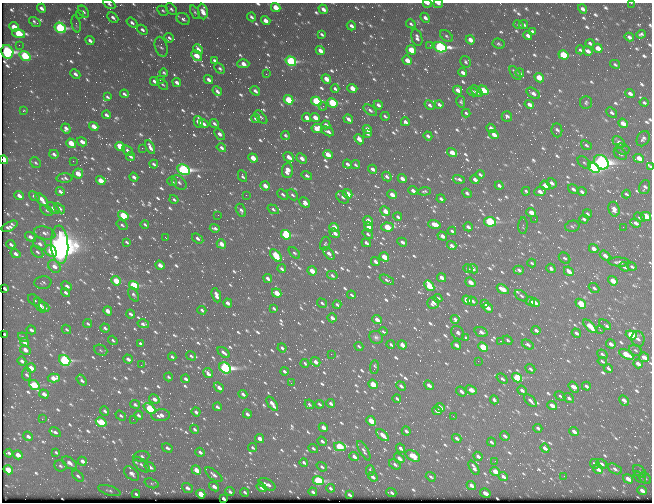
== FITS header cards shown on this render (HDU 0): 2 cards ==
NAXIS1  =                  650 / Width of table row in bytes
NAXIS2  =                  500 / Number of rows in table

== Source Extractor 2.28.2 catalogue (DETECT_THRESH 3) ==
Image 650 x 500 px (HDU 0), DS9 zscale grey, 1 PNG px = 1 image px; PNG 654 x 504 px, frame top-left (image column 1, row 500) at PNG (2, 3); each listed source drawn as its Kron ellipse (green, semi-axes under 4 px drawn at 4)
Background 391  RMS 2.2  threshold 6.45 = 3 sigma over >= 5 px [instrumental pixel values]
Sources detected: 1006; of the 1006, the 500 brightest by FLUX_AUTO listed and drawn (506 fainter detections omitted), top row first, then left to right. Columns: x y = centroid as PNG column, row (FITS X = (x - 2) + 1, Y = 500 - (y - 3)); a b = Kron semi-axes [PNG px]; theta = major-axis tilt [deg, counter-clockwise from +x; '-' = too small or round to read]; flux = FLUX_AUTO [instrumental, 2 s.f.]
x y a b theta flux
631 3 2 2 - 330
109 4 6 4 -31 330
427 4 4 2 - 460
438 4 4 3 - 480
276 7 5 4 - 2600
41 8 5 3 - 570
171 9 6 4 -48 390
323 9 5 3 - 840
582 9 5 3 - 720
163 11 6 4 -31 270
83 12 7 4 -52 410
195 12 7 4 -64 270
203 12 8 5 -82 1400
79 15 2 2 - 300
113 17 6 4 -45 540
251 17 4 3 - 400
425 18 5 4 - 660
183 19 7 5 -34 520
266 21 5 4 - 1300
35 22 6 3 -34 280
132 23 6 4 -37 540
76 24 9 4 -79 320
411 24 5 3 - 310
524 24 4 3 - 420
519 25 5 3 - 330
351 26 5 3 - 610
14 27 5 4 - 1600
60 28 6 5 - 25000
142 30 6 4 -39 490
532 32 4 3 - 410
19 34 7 4 -17 7000
322 34 4 3 - 320
641 34 5 4 - 340
528 35 4 3 - 750
446 36 7 4 -37 320
417 37 9 5 -75 710
629 37 4 3 - 610
169 38 5 4 - 390
90 40 5 3 - 560
470 40 5 4 - 1500
590 43 4 3 - 400
499 44 6 5 - 260
19 45 2 2 - 280
430 45 2 2 - 530
161 47 10 6 -74 410
440 47 7 5 -17 33000
598 48 5 4 - 2000
198 49 5 3 - 860
411 50 5 4 - 4600
580 50 4 3 - 370
320 51 5 3 - 1200
588 51 5 3 - 920
7 52 7 6 - 37000
563 55 5 4 - 8000
25 56 6 4 -35 9800
197 56 6 4 -47 2000
214 60 4 3 - 400
407 60 5 4 - 1900
291 61 5 4 - 20000
465 62 6 5 - 310
243 64 6 4 0 1400
615 64 5 3 - 290
220 69 6 4 -45 330
463 72 4 3 - 620
164 73 4 3 - 260
515 73 8 4 -54 710
520 73 4 3 - 350
75 74 5 3 - 600
266 74 2 2 - 680
539 78 5 4 - 3600
208 79 5 3 - 730
326 79 5 4 - 1800
160 80 3 2 - 400
154 81 4 3 - 490
177 82 5 3 - 780
163 84 6 4 -43 270
352 88 5 4 - 2100
335 89 4 3 - 450
458 90 5 4 - 1200
483 90 5 4 - 5400
217 91 5 3 - 510
255 91 5 3 - 530
477 91 7 3 -44 500
472 92 5 3 - 590
533 93 7 4 -32 750
124 94 4 3 - 350
630 94 5 3 - 740
107 97 4 3 - 290
288 100 5 4 - 7500
316 101 5 4 - 16000
461 102 6 4 -79 280
644 102 4 3 - 350
332 103 5 4 - 10000
586 103 6 6 - 310
439 104 4 3 - 500
529 104 5 3 - 890
378 105 4 3 - 590
430 105 5 4 - 480
323 106 4 3 - 480
370 110 7 4 -36 430
23 111 3 3 - 400
612 112 6 4 -40 450
466 113 4 3 - 310
106 115 4 3 - 570
385 116 4 3 - 290
507 116 5 5 - 460
261 117 8 4 -48 300
307 117 5 3 - 1000
315 117 5 3 - 2000
256 119 4 3 - 540
348 119 5 3 - 650
198 122 6 4 -75 1100
405 122 4 3 - 560
214 123 5 3 - 370
623 123 5 4 - 1600
204 124 5 3 - 540
326 125 4 3 - 790
94 126 5 3 - 1800
66 128 5 4 - 780
317 128 5 4 - 2500
491 128 5 3 - 990
367 129 5 4 - 1700
557 130 7 5 -82 520
328 131 6 3 -27 580
367 133 4 3 - 380
220 134 6 3 -51 860
494 134 5 3 - 1400
285 135 4 3 - 280
428 136 4 3 - 520
359 139 5 4 - 910
643 139 8 6 61 500
82 142 5 4 - 920
619 142 7 5 -38 830
71 143 5 4 - 4300
586 145 6 4 -38 300
120 146 5 4 - 5400
150 147 7 3 -62 710
142 148 2 2 - 1300
221 148 5 3 - 430
622 149 7 5 -17 280
127 150 6 4 -40 520
452 153 5 4 - 2300
54 154 4 3 - 540
620 154 7 5 -36 410
328 155 5 3 - 2500
130 156 5 3 - 370
289 157 6 4 -37 1400
253 158 5 3 - 2200
302 158 6 4 -38 1100
639 158 5 4 - 2400
4 160 4 3 - 4800
73 161 2 2 - 490
601 162 8 6 -41 72000
36 163 6 5 - 280
584 163 8 5 -43 300
154 164 4 3 - 420
347 164 4 3 - 580
355 165 5 3 - 280
651 167 3 2 - 560
594 168 6 4 -36 33000
372 169 4 3 - 670
183 170 6 5 - 39000
287 170 8 5 87 1900
78 173 5 5 - 2800
480 174 4 3 - 350
242 176 6 4 -64 340
307 176 5 3 - 390
134 177 4 3 - 610
387 177 5 3 - 510
65 178 8 4 3 370
402 179 5 3 - 1200
459 179 6 3 -17 450
475 180 5 3 - 890
101 181 5 3 - 3100
172 182 5 3 - 370
179 182 8 6 -43 520
552 183 5 4 - 800
545 185 5 4 - 1900
265 186 5 3 - 1600
499 186 4 3 - 510
645 187 7 5 71 530
573 189 6 4 -34 580
60 191 4 3 - 540
413 191 4 3 - 780
424 191 6 4 6 300
526 191 4 3 - 310
540 191 6 4 4 1100
582 192 5 3 - 500
467 193 5 3 - 460
283 194 6 4 -41 400
348 194 5 3 - 2400
626 194 4 3 - 280
246 195 2 2 - 430
292 195 6 4 -47 380
392 195 5 3 - 1800
19 196 5 3 - 830
34 196 6 4 -39 540
343 197 7 5 -44 510
174 199 5 3 - 320
441 199 4 3 - 460
42 200 8 4 -48 1500
305 203 6 4 -44 780
53 208 7 4 -39 730
59 208 6 4 -37 490
273 209 6 4 -34 360
614 209 7 5 -73 980
47 210 7 4 -39 270
241 210 7 4 -62 510
385 211 5 3 - 1700
531 213 5 3 - 2200
587 214 5 3 - 300
218 215 2 2 - 350
123 216 5 4 - 7700
646 216 5 4 - 4200
398 217 4 3 - 460
640 217 6 4 -32 340
535 219 2 2 - 300
584 219 4 3 - 480
368 221 5 3 - 2600
490 222 6 4 -11 17000
636 223 6 3 -22 790
145 224 4 3 - 300
434 224 6 4 -18 2000
122 225 6 4 -36 310
10 226 9 4 28 630
523 226 8 4 87 260
572 226 7 5 14 300
334 227 5 4 - 2300
369 227 5 4 - 2100
387 227 6 4 -4 5800
468 227 5 3 - 680
623 227 2 2 - 700
215 228 5 3 - 450
452 231 4 3 - 350
45 233 11 6 -12 740
335 233 5 4 - 790
368 234 5 4 - 380
286 235 5 4 - 13000
442 236 5 3 - 820
30 237 6 4 -36 680
166 238 3 2 - 300
198 238 6 3 -35 570
126 242 4 3 - 270
402 242 5 3 - 660
366 243 5 3 - 600
40 244 7 5 -39 700
221 244 5 3 - 1800
325 244 7 5 73 270
11 245 4 3 - 490
60 245 19 8 -87 250000
452 246 5 3 - 740
594 249 5 3 - 1100
51 251 6 5 - 4400
37 252 7 4 -43 390
294 253 7 4 -47 310
329 253 7 4 -54 890
16 254 5 4 - 730
276 256 7 4 -51 6400
605 256 6 4 -38 1000
384 257 5 4 - 2800
565 258 6 5 - 400
375 261 5 3 - 690
619 262 11 4 -3 640
532 263 4 3 - 270
160 265 5 3 - 1500
54 266 7 5 -48 1400
624 267 5 3 - 370
632 267 5 3 - 340
551 268 5 3 - 490
282 269 4 3 - 380
468 269 5 3 - 380
473 269 5 4 - 730
519 270 5 4 - 500
312 271 5 3 - 2500
569 271 5 3 - 1500
332 275 5 4 - 390
442 277 5 3 - 1100
268 278 5 3 - 770
387 280 7 4 -26 410
116 281 5 4 - 4800
613 281 5 4 - 3000
470 282 5 3 - 1500
43 283 8 6 4 380
134 285 5 4 - 13000
67 286 5 4 - 700
429 286 6 4 -49 6600
5 288 4 3 - 360
594 288 6 4 -40 370
503 289 6 3 -32 2700
65 292 5 3 - 390
277 293 5 3 - 3000
133 294 7 4 -60 370
216 295 7 3 -69 1200
351 295 4 2 - 280
521 296 7 4 -36 380
438 298 5 3 - 610
34 300 7 5 -37 430
467 300 5 3 - 3200
472 301 5 3 - 460
530 301 5 3 - 1300
228 303 5 3 - 790
322 303 5 3 - 320
433 303 6 5 - 790
484 303 4 3 - 610
535 303 5 3 - 790
337 304 4 3 - 390
581 304 5 4 - 4900
40 305 8 4 -58 910
44 307 6 4 -39 440
274 308 4 3 - 320
488 308 5 3 - 1500
202 310 4 3 - 430
108 311 5 3 - 1500
131 314 4 3 - 490
332 318 5 3 - 900
455 319 4 3 - 580
377 320 5 3 - 1300
88 323 4 3 - 260
143 324 6 4 -14 590
605 325 7 3 -37 1100
590 326 8 4 -45 3100
105 328 5 3 - 390
66 329 5 4 - 260
31 330 5 3 - 530
536 330 4 3 - 590
600 330 3 2 - 610
383 331 4 3 - 280
481 332 7 4 -18 880
458 333 7 5 -52 510
576 333 5 3 - 620
5 334 4 3 - 310
631 335 6 4 -20 11000
23 337 5 2 - 270
376 337 7 6 - 410
466 338 4 3 - 280
638 339 8 6 -80 700
113 340 5 3 - 290
508 340 5 3 - 280
500 341 3 2 - 280
24 342 4 3 - 740
140 343 4 3 - 380
611 344 5 3 - 1000
391 345 4 3 - 290
402 345 5 3 - 1800
456 345 5 3 - 970
528 345 6 4 -29 600
359 346 5 3 - 300
483 347 5 4 - 7000
282 348 4 3 - 510
25 350 6 3 -28 1300
101 350 7 5 -25 300
635 350 6 5 - 320
224 353 7 3 -39 620
331 354 2 2 - 720
602 354 5 3 - 320
626 354 8 3 -29 4200
191 356 5 3 - 270
172 357 4 3 - 370
644 357 5 4 - 1500
128 359 4 3 - 810
65 360 6 5 - 24000
22 361 4 3 - 650
478 361 2 2 - 820
602 361 4 3 - 280
316 362 5 3 - 960
305 363 4 3 - 300
638 364 5 3 - 1300
141 365 2 2 - 320
374 367 7 3 87 280
31 368 5 3 - 1900
225 368 6 5 - 42000
608 368 4 3 - 430
530 369 5 3 - 400
284 371 4 3 - 420
208 373 5 3 - 1000
27 374 6 4 82 390
168 377 4 3 - 270
54 378 6 4 -3 2300
517 378 5 4 - 9800
186 379 4 3 - 630
502 379 6 4 -40 450
82 380 6 3 -54 490
291 383 2 2 - 460
373 384 5 3 - 3900
34 385 6 4 -38 8800
429 385 5 3 - 950
401 386 5 3 - 590
586 386 4 3 - 470
219 387 5 3 - 720
574 387 6 4 -57 1700
471 390 6 4 -23 1300
522 390 5 3 - 580
461 392 6 4 -37 690
44 394 5 3 - 1200
243 394 4 3 - 540
560 396 5 4 - 270
397 398 4 3 - 400
569 398 6 4 -38 440
154 399 6 4 -32 950
494 400 4 3 - 400
624 400 5 4 - 1300
530 401 8 3 -46 590
331 403 4 3 - 630
135 404 5 4 - 380
272 404 8 3 -55 1400
309 404 5 4 - 290
319 404 4 3 - 370
552 405 5 3 - 1700
217 407 4 3 - 430
440 407 5 3 - 1400
150 409 7 4 -41 13000
105 411 5 3 - 350
437 411 5 4 - 1100
196 412 4 3 - 670
247 414 4 3 - 650
121 415 6 4 -36 300
139 415 5 3 - 410
161 415 9 6 4 1100
453 416 3 2 - 320
42 419 2 2 - 590
133 419 2 2 - 400
371 421 5 3 - 4000
101 422 6 4 -32 7500
323 428 5 3 - 1100
538 428 4 3 - 500
194 429 5 3 - 340
406 431 4 3 - 610
574 431 5 3 - 940
55 432 6 4 -32 450
383 435 7 3 -43 1900
28 436 5 4 - 530
505 436 5 4 - 590
457 438 5 3 - 490
260 439 5 3 - 1500
322 441 5 3 - 460
492 442 5 3 - 420
252 447 4 3 - 260
340 447 6 4 -15 8600
167 448 5 4 - 540
313 448 5 3 - 280
400 448 5 3 - 480
545 448 5 3 - 870
364 451 11 4 -60 530
56 452 4 3 - 260
200 452 5 3 - 530
9 453 4 3 - 370
18 455 5 3 - 1900
141 456 8 5 5 440
354 456 5 3 - 810
413 456 8 5 -29 2800
478 456 5 3 - 690
399 458 6 3 -39 1000
82 461 4 3 - 840
495 461 2 2 - 270
304 462 4 3 - 380
70 463 8 5 -38 800
395 464 6 4 -31 470
595 464 5 4 - 510
602 464 6 3 -34 400
141 465 10 5 -42 490
60 466 6 5 - 350
150 467 6 4 -36 660
322 467 5 3 - 360
474 468 8 3 -60 670
598 469 5 4 - 1000
615 469 7 4 -28 660
8 470 5 4 - 5600
196 470 5 4 - 2200
370 471 5 4 - 390
495 471 5 3 - 2500
639 471 7 5 -38 360
131 473 9 5 -43 770
214 475 10 4 -38 640
78 476 7 4 -43 340
564 476 2 2 - 460
373 477 5 3 - 670
431 477 5 3 - 360
503 477 5 3 - 550
640 477 7 4 -43 290
645 478 7 5 -44 330
628 479 5 3 - 1400
318 481 6 4 -24 16000
152 483 7 4 -18 300
267 484 9 5 -28 960
471 485 5 3 - 1000
214 487 5 4 - 890
262 487 5 3 - 1200
187 488 6 4 -37 680
331 488 4 3 - 450
109 491 11 4 -17 400
642 491 5 3 - 1200
230 492 4 3 - 510
245 492 4 3 - 350
313 492 4 3 - 400
391 493 5 3 - 390
485 493 5 3 - 1400
136 494 4 3 - 340
201 494 5 3 - 3800
349 495 4 3 - 410
223 499 4 3 - 1100
At the frame edge (FLAGS 8, measured only in part): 7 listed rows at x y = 631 3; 109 4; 427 4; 438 4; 4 160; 651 167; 646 216
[506 fainter detections neither listed nor drawn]